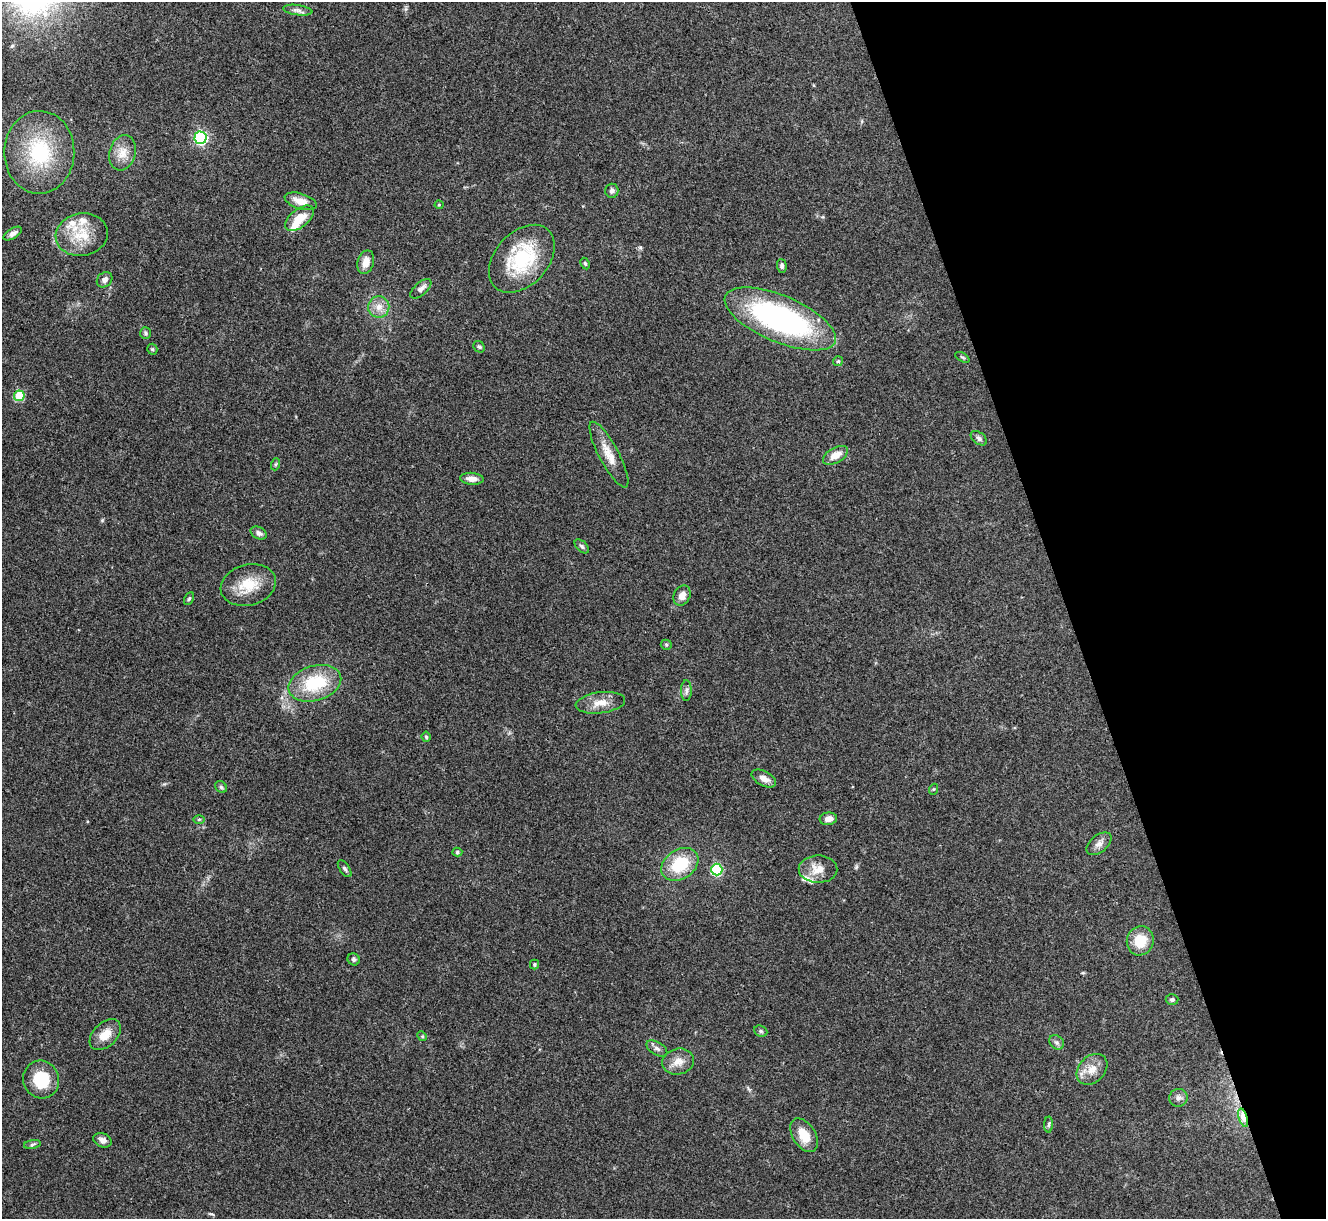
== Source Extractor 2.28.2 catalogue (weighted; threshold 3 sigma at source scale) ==
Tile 12 of 4 x 4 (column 4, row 3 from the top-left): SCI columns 3976-5299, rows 1364-2580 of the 5300 x 5287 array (HDU 1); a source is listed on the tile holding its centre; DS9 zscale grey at full resolution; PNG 1328 x 1221 px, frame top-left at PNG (2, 2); each listed source drawn as its Kron ellipse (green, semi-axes under 4 px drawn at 4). Shown black and unused: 20% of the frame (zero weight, under 3 of 4 exposures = <1% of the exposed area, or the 3 px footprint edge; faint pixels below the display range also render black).
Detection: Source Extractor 2.28.2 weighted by HDU 2 'WHT'; one run over the whole footprint, this tile lists its part. Background 0.0571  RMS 0.0056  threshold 0.0253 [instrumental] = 3 sigma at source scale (4.5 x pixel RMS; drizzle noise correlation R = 1.50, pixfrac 1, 0.05/0.05 arcsec/px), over >= 5 px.
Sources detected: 72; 4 inside a brighter listed object's ellipse — not listed separately; the other 68 listed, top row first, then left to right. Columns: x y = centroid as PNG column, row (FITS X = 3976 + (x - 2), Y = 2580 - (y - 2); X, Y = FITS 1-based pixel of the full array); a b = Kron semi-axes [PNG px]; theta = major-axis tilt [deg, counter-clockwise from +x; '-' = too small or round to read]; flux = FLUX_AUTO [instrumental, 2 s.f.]
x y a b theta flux
298 10 15 5 -7 2.3
200 138 6 6 - 90
39 152 41 35 89 45
123 153 18 13 74 7.3
612 191 7 7 - 1.6
301 201 16 7 -17 6
439 205 4 4 - 0.56
300 218 17 9 38 9
13 234 10 5 31 2.3
82 235 26 21 10 17
522 259 39 26 47 40
366 262 12 8 74 5.6
585 263 6 4 -63 0.87
782 266 7 4 -87 1.4
105 280 8 7 - 2.6
421 289 13 6 42 2.6
379 307 10 10 - 5
780 319 59 23 -23 120
145 333 6 5 - 0.96
479 347 6 5 - 1
152 349 5 5 - 0.76
962 357 8 3 -29 0.71
838 361 5 5 - 0.72
19 396 5 5 - 29
979 438 9 5 -39 1.7
609 455 37 10 -62 8.9
835 455 14 7 30 5.8
276 464 6 4 71 0.76
472 479 12 6 -4 4
259 533 8 6 -29 2.2
582 546 8 5 -44 1.3
248 585 28 20 15 15
682 596 10 8 64 3.8
189 599 7 4 62 0.81
666 645 5 5 - 0.76
315 683 27 17 17 28
686 691 10 5 89 1.8
600 703 25 10 7 7.3
426 737 5 4 - 0.9
764 778 13 7 -29 4.1
221 787 6 5 - 1
934 789 5 3 - 0.54
199 819 6 4 1 0.77
828 819 8 6 7 3.2
1099 844 14 8 39 3.2
457 852 5 4 - 0.83
680 864 20 14 33 23
345 869 10 5 -55 1.3
717 869 6 5 - 46
818 869 19 13 -1 8.3
1140 941 15 13 72 12
354 959 6 6 - 1.3
534 964 5 4 - 0.82
1172 999 6 5 - 1.1
761 1031 7 5 -24 0.97
105 1035 18 12 44 7.3
422 1036 5 4 - 0.61
1057 1042 8 6 -43 1.6
657 1049 11 6 -31 1.9
678 1062 16 13 13 6.1
1092 1069 17 13 45 7.1
41 1080 19 18 - 20
1178 1098 9 9 - 2.4
1243 1118 9 4 -72 13
1049 1125 8 4 88 1
804 1135 18 11 -57 10
102 1140 9 7 -23 2.5
32 1144 8 4 10 1.1
Overlapping masked pixels (flux is a lower limit): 1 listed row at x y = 1243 1118